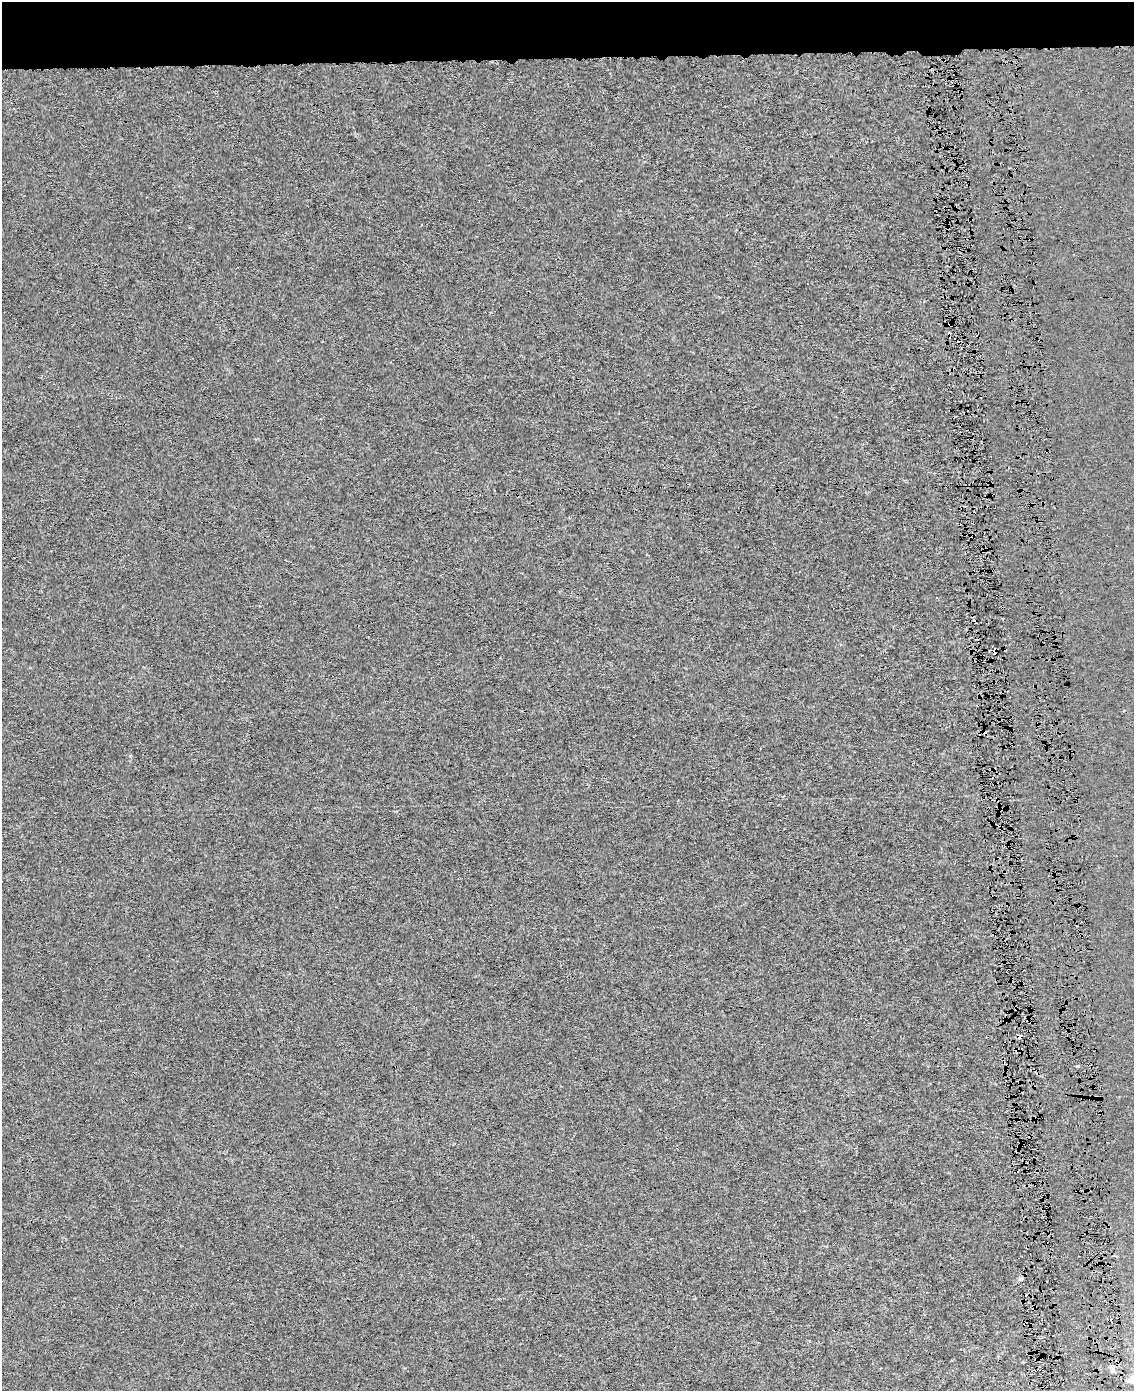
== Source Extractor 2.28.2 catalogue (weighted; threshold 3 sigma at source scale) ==
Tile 2 of 4 x 3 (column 2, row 1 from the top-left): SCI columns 1159-2290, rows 2822-4210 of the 4580 x 4213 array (HDU 1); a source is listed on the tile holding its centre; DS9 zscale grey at full resolution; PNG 1136 x 1393 px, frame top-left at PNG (2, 2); no overlay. Shown black and unused: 5% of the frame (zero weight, under 4 of 8 exposures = <1% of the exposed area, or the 3 px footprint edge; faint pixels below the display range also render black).
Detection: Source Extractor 2.28.2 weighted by HDU 2 'WHT'; one run over the whole footprint, this tile lists its part. Background 6.73e-05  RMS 0.0013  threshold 0.00551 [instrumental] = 3 sigma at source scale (4.09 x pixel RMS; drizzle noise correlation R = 1.36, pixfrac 0.8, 0.0396/0.0396 arcsec/px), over >= 5 px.
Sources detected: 10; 4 cosmic-ray / hot-pixel residue — not listed; the other 6 listed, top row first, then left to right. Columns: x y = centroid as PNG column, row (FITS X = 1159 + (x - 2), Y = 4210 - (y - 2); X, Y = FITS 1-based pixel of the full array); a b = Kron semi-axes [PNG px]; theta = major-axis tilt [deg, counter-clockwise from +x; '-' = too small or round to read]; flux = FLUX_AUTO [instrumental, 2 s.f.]
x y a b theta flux
984 732 5 4 - 0.52
1020 1036 4 3 - 29
1096 1097 4 4 - 0.14
1021 1279 6 5 - 0.26
1112 1367 7 5 -67 0.4
1129 1380 9 5 -12 0.35
Overlapping masked pixels (flux is a lower limit): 3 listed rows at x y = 984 732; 1020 1036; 1096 1097